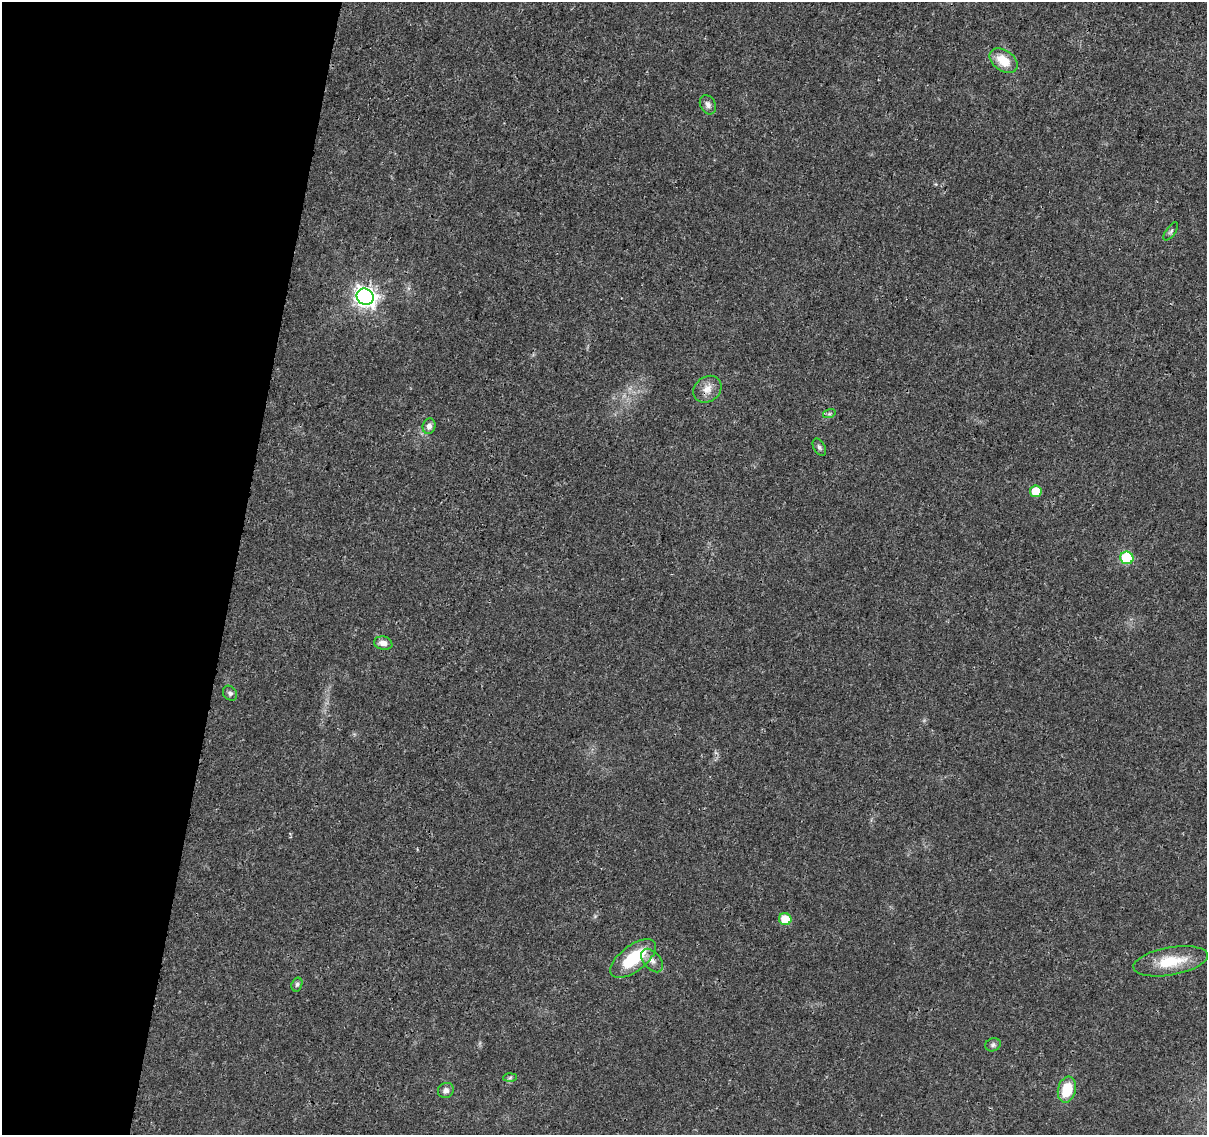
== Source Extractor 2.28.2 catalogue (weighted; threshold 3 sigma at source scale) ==
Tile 9 of 4 x 4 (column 1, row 3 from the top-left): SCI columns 3-1207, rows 1360-2492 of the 4833 x 5042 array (HDU 1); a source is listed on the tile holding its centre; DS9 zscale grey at full resolution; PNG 1209 x 1137 px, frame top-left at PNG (2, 2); each listed source drawn as its Kron ellipse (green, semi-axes under 4 px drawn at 4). Shown black and unused: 19% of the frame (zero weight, under 3 of 4 exposures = <1% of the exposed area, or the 3 px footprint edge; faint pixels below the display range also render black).
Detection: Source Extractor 2.28.2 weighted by HDU 2 'WHT'; one run over the whole footprint, this tile lists its part. Background 0.024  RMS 0.002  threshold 0.00914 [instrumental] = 3 sigma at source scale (4.5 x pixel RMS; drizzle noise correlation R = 1.50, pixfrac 1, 0.0396/0.0396 arcsec/px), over >= 5 px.
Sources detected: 22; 1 inside a brighter object's white glare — neither listed nor drawn; the other 21 listed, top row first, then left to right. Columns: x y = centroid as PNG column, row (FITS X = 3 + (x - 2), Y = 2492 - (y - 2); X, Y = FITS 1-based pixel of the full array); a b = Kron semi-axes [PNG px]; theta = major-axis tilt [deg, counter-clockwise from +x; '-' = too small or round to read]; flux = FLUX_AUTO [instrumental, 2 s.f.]
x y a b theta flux
1003 61 16 10 -37 4.1
708 105 10 7 -62 0.9
1171 231 10 4 53 0.47
365 297 9 8 - 120
707 389 15 12 38 2.1
829 414 6 4 18 0.34
429 426 8 6 73 1
819 447 9 5 -61 0.51
1036 491 6 5 - 4.4
1127 558 6 6 - 15
383 643 9 6 -13 1.3
230 693 8 6 -50 0.63
785 919 6 6 - 4.2
633 958 27 13 38 10
652 961 14 8 -49 1.5
1171 961 38 14 10 7.1
297 984 7 5 73 0.47
993 1045 8 6 22 0.51
510 1078 6 4 3 0.4
446 1090 8 7 - 0.82
1067 1090 13 9 77 6.6